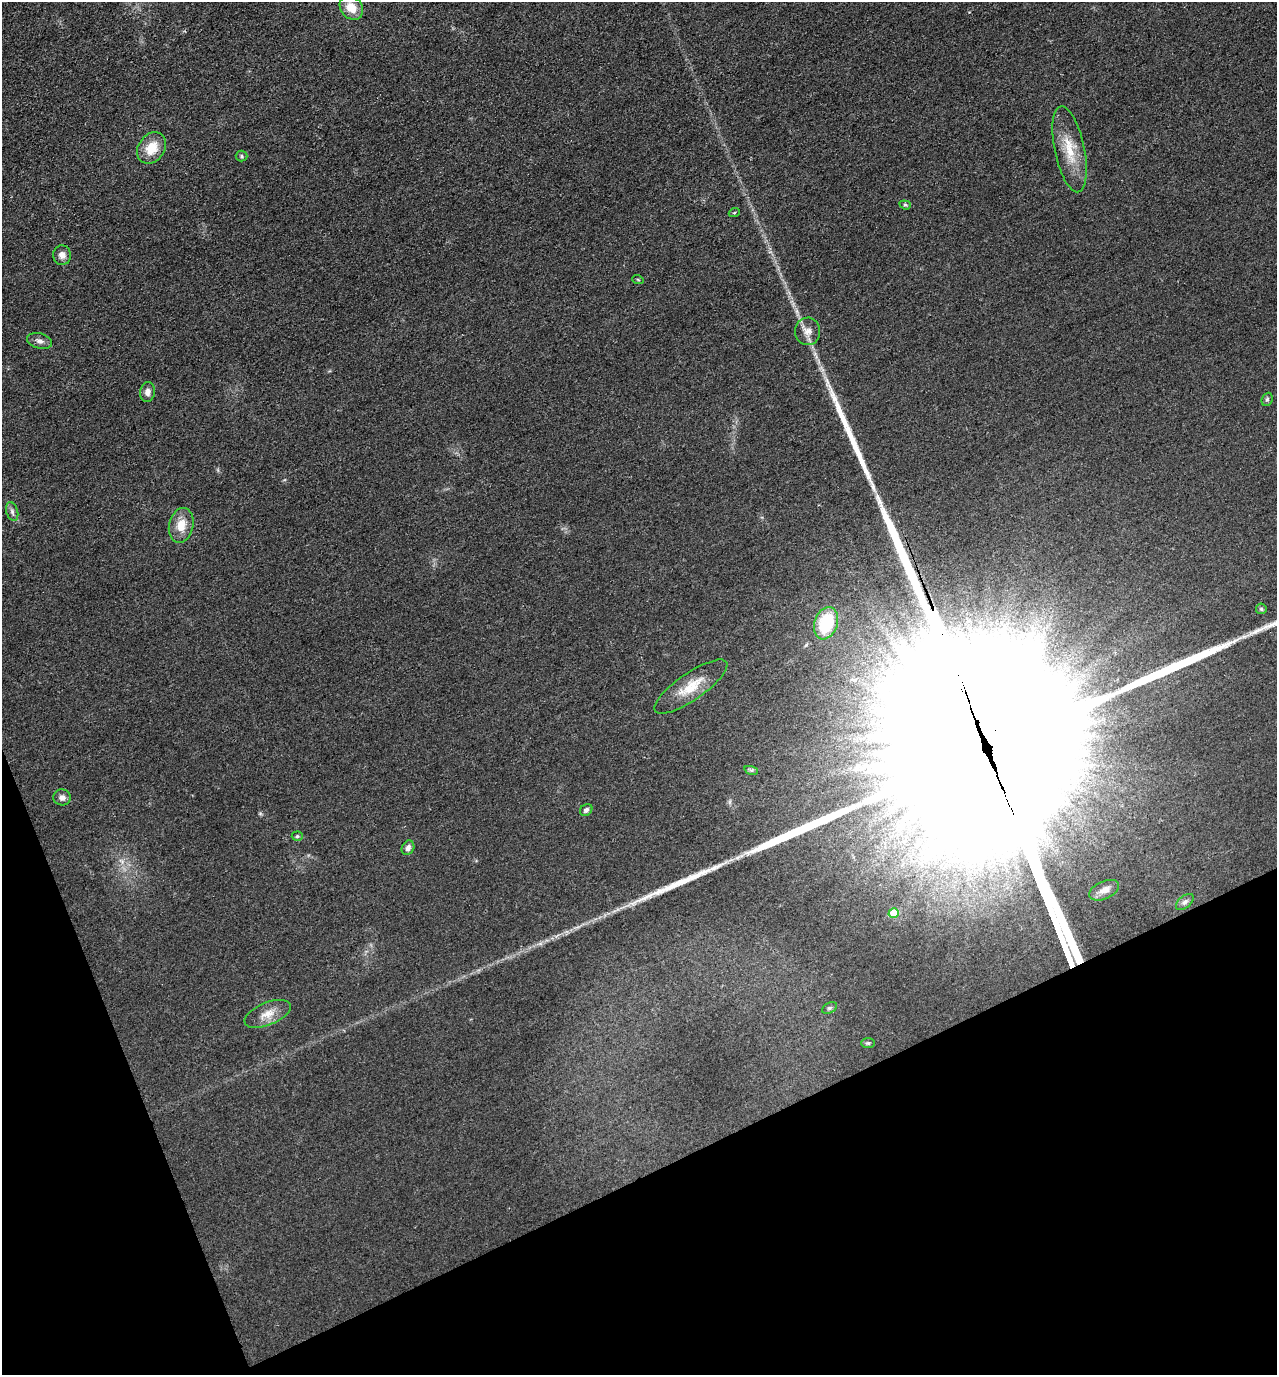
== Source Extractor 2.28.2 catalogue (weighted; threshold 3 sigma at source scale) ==
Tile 14 of 4 x 4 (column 2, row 4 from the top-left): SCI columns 1465-2739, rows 86-1458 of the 5608 x 5664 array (HDU 1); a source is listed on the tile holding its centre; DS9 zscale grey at full resolution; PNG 1279 x 1377 px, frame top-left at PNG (2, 2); each listed source drawn as its Kron ellipse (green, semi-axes under 4 px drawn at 4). Shown black and unused: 20% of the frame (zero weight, under 3 of 4 exposures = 7% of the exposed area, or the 3 px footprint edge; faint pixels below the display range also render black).
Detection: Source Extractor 2.28.2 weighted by HDU 2 'WHT'; one run over the whole footprint, this tile lists its part. Background 0.049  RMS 0.0096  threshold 0.0433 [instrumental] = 3 sigma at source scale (4.5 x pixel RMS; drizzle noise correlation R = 1.50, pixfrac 1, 0.05/0.05 arcsec/px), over >= 5 px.
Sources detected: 37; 5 inside a brighter object's white glare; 4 long thin detections or spike segments (spike, bleed or trail) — neither listed nor drawn; the other 28 listed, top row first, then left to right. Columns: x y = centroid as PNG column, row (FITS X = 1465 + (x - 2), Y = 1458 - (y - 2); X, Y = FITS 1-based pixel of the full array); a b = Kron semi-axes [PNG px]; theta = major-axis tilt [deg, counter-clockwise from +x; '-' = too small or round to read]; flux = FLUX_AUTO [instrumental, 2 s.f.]
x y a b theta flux
351 8 13 10 -48 16
152 148 17 13 54 20
1070 149 44 15 -78 30
242 156 6 5 - 1.7
905 205 6 4 -20 1.3
734 213 5 3 - 1
62 255 10 9 - 5.3
638 280 6 3 -20 0.94
808 331 14 12 -89 8.3
39 341 12 7 -14 4.7
148 392 10 7 79 5.3
1267 399 7 5 68 1.7
12 512 10 5 -73 3.1
181 525 17 12 77 15
1261 609 5 5 - 1.5
826 623 16 11 70 50
691 687 43 13 35 25
751 770 7 4 -17 1.6
62 797 9 8 - 4.2
586 810 7 5 41 2.6
297 836 5 4 - 1.5
408 848 7 6 - 3.8
1104 890 16 9 24 8.4
1185 902 10 6 39 2.9
894 913 5 5 - 19
829 1008 8 5 26 1.9
268 1014 24 11 23 13
868 1043 7 5 0 1.5